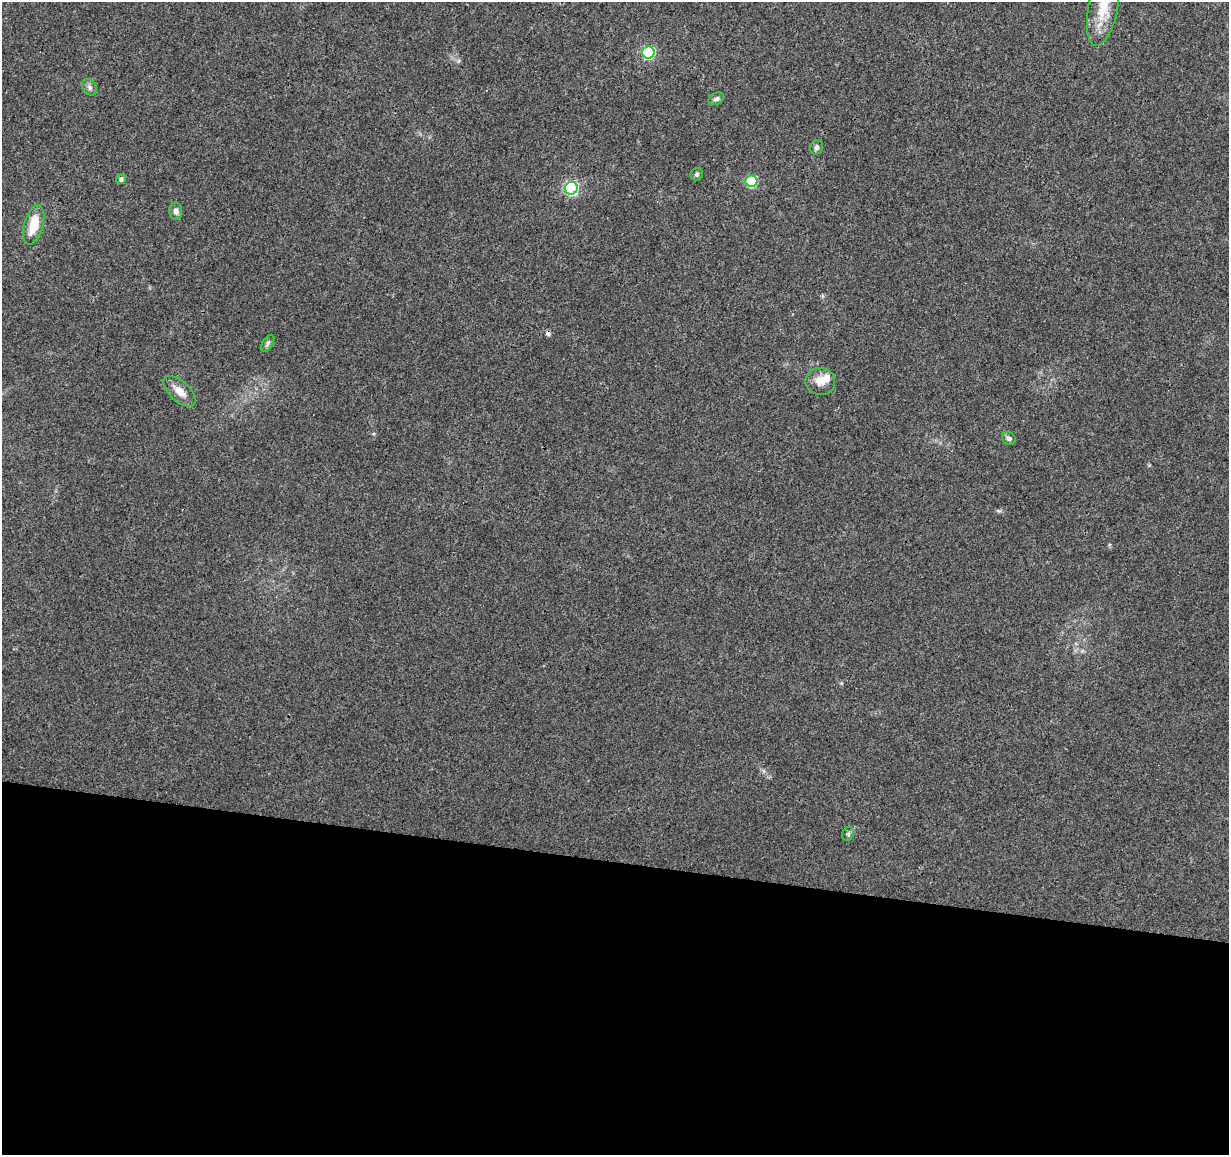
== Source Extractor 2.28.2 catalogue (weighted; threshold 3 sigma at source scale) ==
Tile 14 of 4 x 4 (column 2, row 4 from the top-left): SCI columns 1237-2463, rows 285-1437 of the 4918 x 5121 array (HDU 1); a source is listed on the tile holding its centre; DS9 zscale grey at full resolution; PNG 1231 x 1157 px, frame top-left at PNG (2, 2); each listed source drawn as its Kron ellipse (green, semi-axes under 4 px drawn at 4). Shown black and unused: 25% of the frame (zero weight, under 3 of 4 exposures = <1% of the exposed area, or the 3 px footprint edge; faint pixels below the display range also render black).
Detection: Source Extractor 2.28.2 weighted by HDU 2 'WHT'; one run over the whole footprint, this tile lists its part. Background 0.0277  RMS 0.0038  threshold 0.0169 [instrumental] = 3 sigma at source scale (4.5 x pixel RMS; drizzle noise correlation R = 1.50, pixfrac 1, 0.0396/0.0396 arcsec/px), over >= 5 px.
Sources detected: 18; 1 cosmic-ray / hot-pixel residue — neither listed nor drawn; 1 inside a brighter listed object's ellipse — not listed separately; the other 16 listed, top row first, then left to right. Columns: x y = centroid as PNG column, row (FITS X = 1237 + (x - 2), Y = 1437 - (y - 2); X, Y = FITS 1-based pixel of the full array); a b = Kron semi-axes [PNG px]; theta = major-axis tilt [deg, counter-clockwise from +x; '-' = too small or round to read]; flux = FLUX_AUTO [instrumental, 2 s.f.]
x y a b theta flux
1103 8 39 14 79 10
648 52 6 6 - 41
89 87 9 6 -55 1.1
716 99 8 6 26 1
816 147 7 6 - 0.96
697 174 6 6 - 0.79
121 179 5 4 - 1
751 181 6 5 - 25
571 188 6 6 - 59
176 211 8 6 -84 1.6
34 225 20 9 74 8.8
268 343 9 5 55 0.94
820 381 15 13 -9 4
180 391 20 10 -43 3.9
1009 438 7 6 - 1.1
848 834 7 5 65 0.75
Isophote crosses this tile's border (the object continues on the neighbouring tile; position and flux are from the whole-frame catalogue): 1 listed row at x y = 1103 8